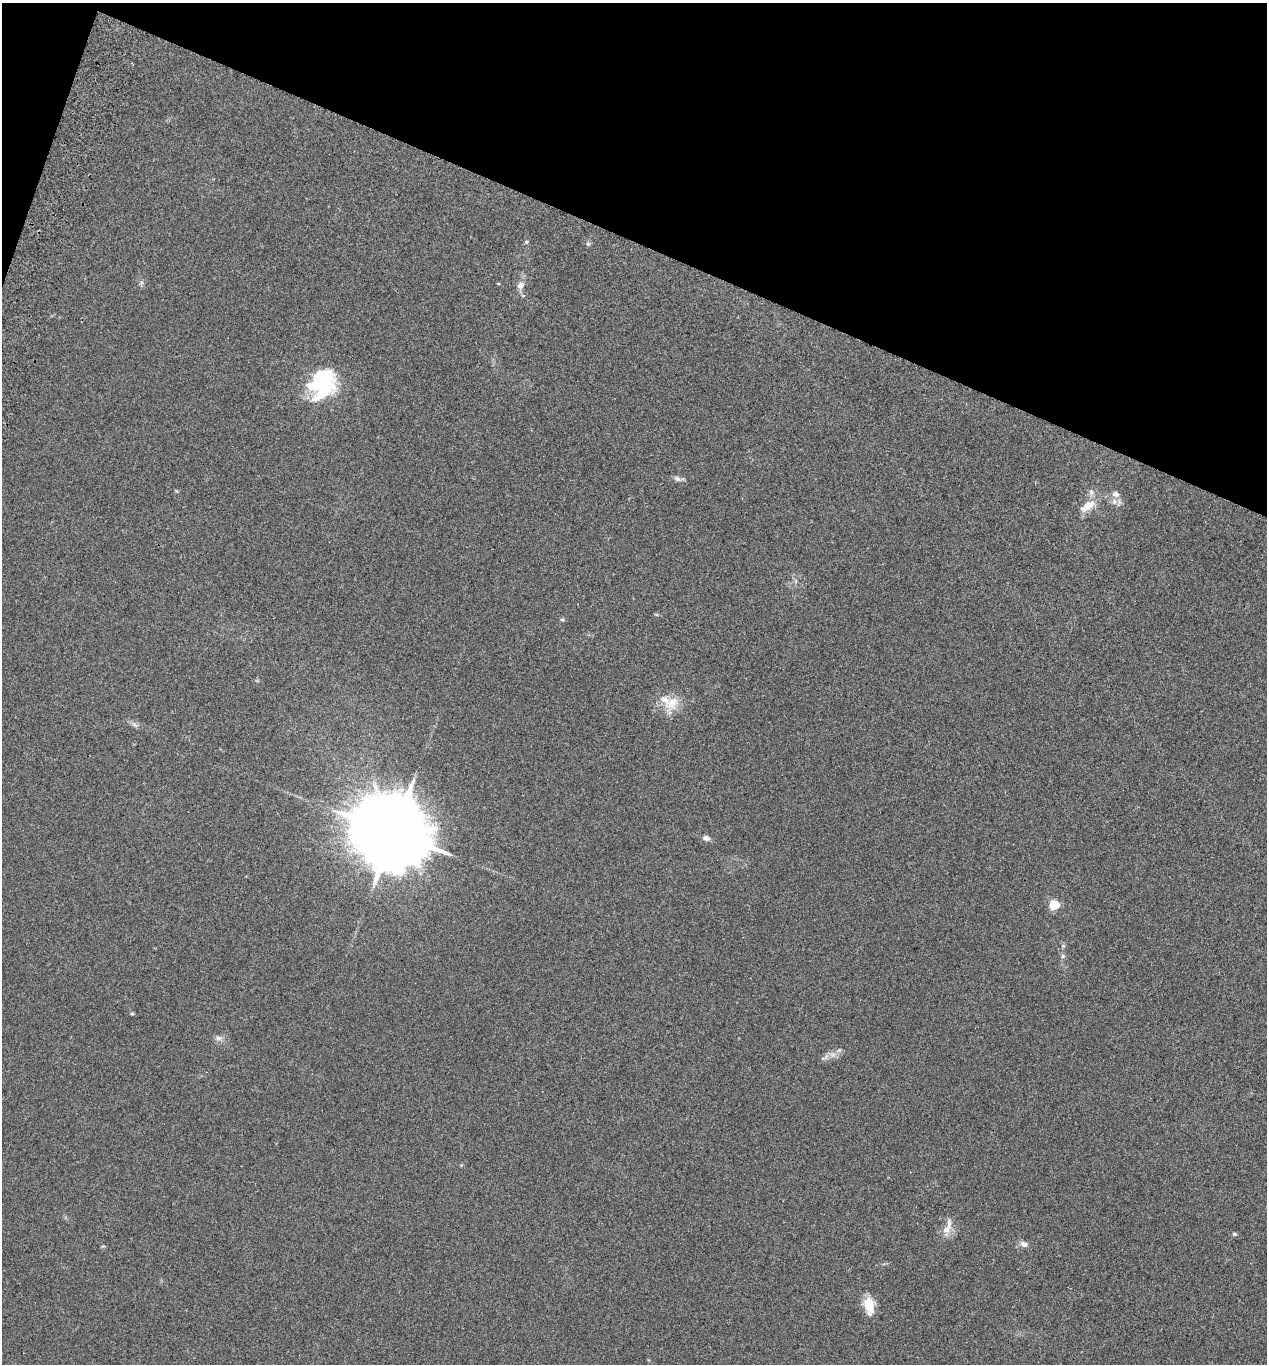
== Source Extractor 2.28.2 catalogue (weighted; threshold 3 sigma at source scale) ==
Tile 2 of 4 x 4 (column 2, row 1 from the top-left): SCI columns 1457-2721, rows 4113-5474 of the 5573 x 5497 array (HDU 1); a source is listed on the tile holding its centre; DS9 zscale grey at full resolution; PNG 1269 x 1366 px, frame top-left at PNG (2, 3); no overlay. Shown black and unused: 18% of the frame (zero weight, under 2 of 3 exposures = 3% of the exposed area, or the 3 px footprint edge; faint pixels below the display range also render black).
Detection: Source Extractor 2.28.2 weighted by HDU 2 'WHT'; one run over the whole footprint, this tile lists its part. Background 0.0226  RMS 0.0068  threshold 0.0306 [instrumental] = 3 sigma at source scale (4.5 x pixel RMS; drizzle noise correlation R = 1.50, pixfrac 1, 0.05/0.05 arcsec/px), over >= 5 px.
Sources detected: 26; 4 inside a brighter listed object's ellipse — not listed separately; the other 22 listed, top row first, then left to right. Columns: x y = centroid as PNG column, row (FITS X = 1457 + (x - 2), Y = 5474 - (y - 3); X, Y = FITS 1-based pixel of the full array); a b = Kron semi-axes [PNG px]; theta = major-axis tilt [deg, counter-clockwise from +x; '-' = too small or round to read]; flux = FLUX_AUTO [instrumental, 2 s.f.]
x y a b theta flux
526 242 5 5 - 0.86
588 244 6 5 - 1.1
498 284 3 3 - 1.2
520 285 10 8 53 3.8
324 384 38 30 37 46
677 479 10 7 -22 2.4
1116 494 10 8 -14 3.2
1088 506 22 10 35 9.7
562 619 6 4 -1 0.88
672 702 24 16 42 12
135 725 10 4 -30 1.9
393 833 22 17 -29 11000
706 838 8 5 -15 2.9
1054 905 5 5 - 37
1063 956 6 5 - 1.3
132 1014 5 3 - 0.76
218 1038 9 6 -14 2.4
833 1055 9 6 -18 2.8
946 1229 13 9 47 5.7
1234 1234 6 5 - 1.1
1024 1244 9 6 -20 3.1
869 1305 19 11 -75 12